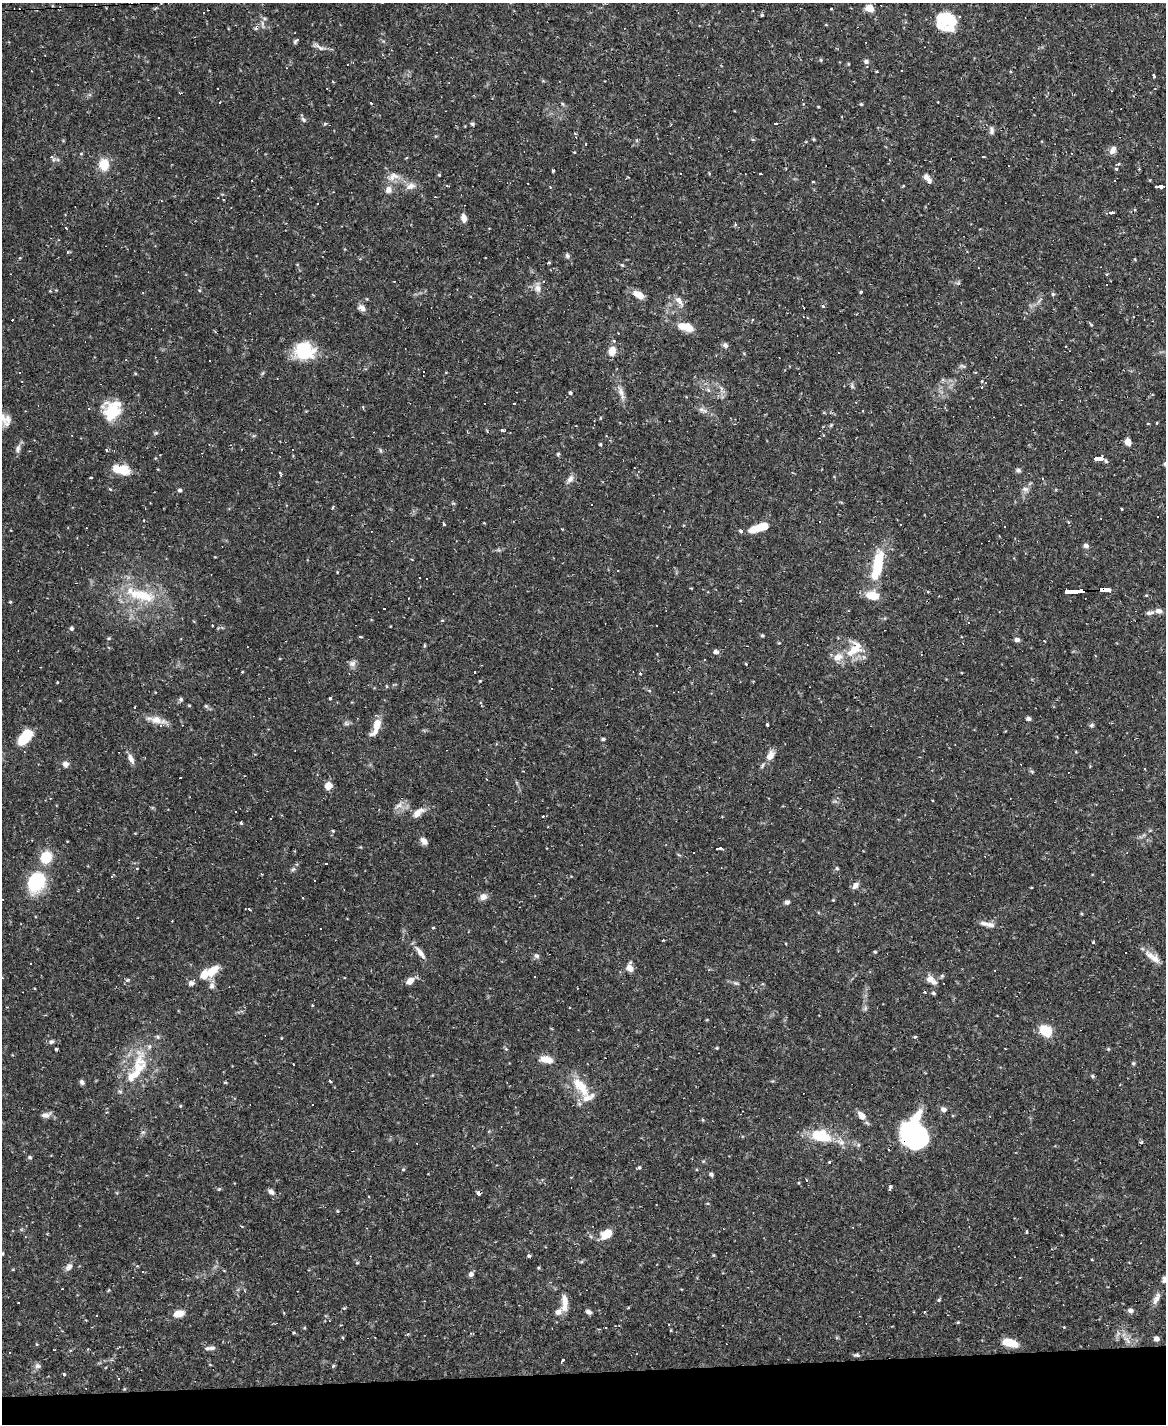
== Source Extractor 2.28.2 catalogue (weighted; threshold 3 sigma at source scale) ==
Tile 10 of 4 x 3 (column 2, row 3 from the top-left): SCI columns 1165-2328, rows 238-1659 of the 4655 x 4634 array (HDU 1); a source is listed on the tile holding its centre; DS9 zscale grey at full resolution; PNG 1168 x 1426 px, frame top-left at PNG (2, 3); no overlay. Shown black and unused: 4% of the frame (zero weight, under 2 of 3 exposures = <1% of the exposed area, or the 3 px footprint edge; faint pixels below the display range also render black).
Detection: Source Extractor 2.28.2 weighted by HDU 2 'WHT'; one run over the whole footprint, this tile lists its part. Background 0.12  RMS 0.0033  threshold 0.0147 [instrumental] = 3 sigma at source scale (4.5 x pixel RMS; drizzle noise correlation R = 1.50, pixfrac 1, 0.05/0.05 arcsec/px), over >= 5 px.
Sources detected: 358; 3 inside a brighter object's white glare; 62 cosmic-ray / hot-pixel residue — not listed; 19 inside a brighter listed object's ellipse — not listed separately; the other 274 listed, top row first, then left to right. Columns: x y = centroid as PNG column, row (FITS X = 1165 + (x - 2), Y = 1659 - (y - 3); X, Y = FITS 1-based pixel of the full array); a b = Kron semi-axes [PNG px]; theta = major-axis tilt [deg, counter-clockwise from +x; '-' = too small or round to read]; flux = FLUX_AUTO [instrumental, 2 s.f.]
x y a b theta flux
869 8 5 5 - 8.6
208 10 2 2 - 0.24
762 15 4 3 - 0.37
952 22 21 12 67 6.1
262 24 13 4 -83 1
296 41 9 4 49 0.63
320 47 16 6 -28 1.6
821 60 5 3 - 0.36
866 61 7 6 - 0.9
848 64 4 3 - 0.3
877 71 3 2 - 0.33
1153 75 4 3 - 0.55
180 93 3 3 - 0.29
219 103 3 2 - 0.3
563 104 6 3 -70 0.42
861 104 4 4 - 0.34
818 107 4 2 - 0.24
303 120 8 5 -49 0.72
325 123 4 4 - 0.53
775 123 4 3 - 13
472 124 5 4 - 0.49
992 130 10 6 -81 1
576 137 4 3 - 0.26
586 144 2 2 - 0.33
1112 151 11 6 66 1.9
52 157 9 5 -48 1
104 164 12 10 -89 6.3
1118 164 3 3 - 0.63
1116 169 4 3 - 0.43
1139 169 4 3 - 0.27
553 170 3 3 - 0.42
761 174 3 3 - 1.3
439 175 4 4 - 0.31
393 176 17 10 16 3
927 178 14 6 -52 1.8
1114 180 3 2 - 0.45
813 182 3 2 - 0.34
411 186 15 8 24 2.2
447 186 4 3 - 0.33
1158 186 5 3 - 26
388 189 10 7 88 1.8
1110 213 4 3 - 26
464 218 9 6 -81 1.9
735 224 4 4 - 0.43
66 228 3 3 - 0.85
67 252 5 3 - 0.31
967 252 3 3 - 0.28
567 256 7 6 - 0.71
548 263 4 3 - 0.36
622 265 5 4 - 0.42
978 268 3 2 - 0.23
958 283 5 5 - 0.52
538 288 15 9 -86 2.1
199 290 5 3 - 0.29
861 292 3 3 - 0.45
1053 294 5 4 - 0.44
639 295 12 6 -30 3.9
679 301 16 7 -55 2.1
823 306 4 4 - 0.48
362 308 8 6 -46 1.9
688 328 10 8 -39 4.3
216 332 4 3 - 0.32
725 345 7 6 - 1
304 351 20 18 2 15
612 351 12 9 71 3.2
838 353 2 2 - 0.26
963 366 10 3 -23 0.57
424 372 3 3 - 8.3
135 373 4 4 - 0.34
852 386 8 5 -66 0.68
721 388 7 4 -71 0.77
981 388 3 3 - 2.3
621 392 14 7 -76 2.1
570 393 5 4 - 0.55
856 402 3 3 - 0.27
514 404 3 2 - 0.35
363 407 5 2 - 0.27
702 409 13 5 -25 1.5
112 412 20 18 -17 11
3 417 29 9 -70 3.3
600 418 5 3 - 0.25
1157 423 3 2 - 0.32
1148 424 4 3 - 0.22
831 425 5 4 - 0.38
502 430 5 3 - 0.38
156 433 6 4 -17 0.41
1128 442 7 6 - 2.5
600 444 4 3 - 0.36
18 449 13 7 76 1.4
380 450 6 4 -71 0.46
106 451 4 3 - 1.3
1096 459 7 3 14 29
122 470 19 9 -12 7.3
1018 470 6 5 - 0.85
281 475 4 3 - 1.3
637 475 4 3 - 0.27
91 478 3 3 - 0.59
570 479 11 7 58 1.6
110 489 4 3 - 0.33
1025 489 10 6 -1 1.2
180 490 5 5 - 0.62
453 503 6 3 -18 0.36
1122 509 3 2 - 0.35
144 520 3 2 - 0.2
484 523 3 2 - 0.29
444 524 3 3 - 0.65
1004 526 3 2 - 0.31
759 528 20 7 18 8
562 529 4 3 - 0.22
1086 546 7 5 -15 1
877 568 31 13 72 13
618 571 2 2 - 0.25
426 578 2 2 - 0.33
691 588 3 3 - 0.28
1103 590 9 4 2 51
1076 591 20 4 4 150
928 592 4 3 - 0.32
141 595 46 17 -12 15
1146 595 4 4 - 0.33
10 602 4 3 - 0.34
384 608 3 3 - 0.42
1158 611 8 6 -10 1.4
1150 613 11 5 15 1.1
656 625 2 2 - 0.26
212 626 3 2 - 0.25
71 628 6 5 - 0.68
762 635 4 4 - 0.43
360 636 3 3 - 0.52
109 638 6 4 2 0.43
1017 640 6 5 - 1.1
424 645 6 3 90 0.37
855 649 27 17 46 8
716 652 5 5 - 1.4
352 664 10 8 2 1.3
746 664 3 3 - 0.45
475 671 3 3 - 1.7
242 672 3 2 - 0.35
640 674 4 3 - 0.3
480 681 4 3 - 0.26
57 682 3 2 - 0.27
330 698 3 3 - 0.48
181 699 6 5 - 0.65
481 704 7 3 -76 0.48
189 705 4 3 - 0.33
206 706 6 4 -45 0.5
1028 718 5 5 - 0.86
157 720 27 8 -12 3.8
346 723 8 5 -30 0.73
767 724 3 3 - 0.5
1091 725 7 5 27 0.57
376 726 22 8 68 4.8
25 737 17 9 52 9.5
603 739 4 3 - 0.55
1076 752 3 3 - 0.28
770 756 12 8 58 2.7
131 759 13 6 -67 1.8
65 764 7 7 - 1.4
328 786 6 5 - 4.6
932 800 3 2 - 0.28
399 805 12 7 30 1.9
236 812 2 2 - 0.28
418 812 18 8 37 2.5
543 816 3 3 - 0.43
241 823 4 4 - 0.39
333 831 4 4 - 0.31
424 841 10 6 -43 1.7
719 848 3 3 - 25
46 857 11 10 - 9.2
326 864 3 2 - 0.29
837 868 5 4 - 0.42
293 869 6 5 - 0.61
314 880 2 2 - 0.28
36 882 18 13 59 24
855 885 9 6 51 1.4
483 897 9 8 - 1.7
303 898 3 2 - 0.24
833 900 4 3 - 0.28
787 902 6 5 - 0.81
249 908 3 3 - 5.9
138 918 2 2 - 0.25
985 924 14 7 -7 1.7
433 927 4 3 - 0.29
663 940 3 3 - 0.29
1093 942 3 3 - 0.77
875 952 4 4 - 0.38
420 953 20 6 -54 2.3
1150 955 17 9 -46 2.9
537 956 7 6 - 0.83
630 968 9 7 -82 2.7
213 970 17 9 44 5.1
942 976 6 5 - 0.5
535 977 3 3 - 5
930 979 9 8 - 2.2
127 980 6 5 - 0.51
410 981 10 7 38 2.4
191 983 8 6 25 1.1
736 983 8 5 -25 0.69
212 986 9 7 84 1.4
924 992 3 3 - 0.44
933 993 5 4 - 0.5
865 1009 7 4 19 0.55
707 1020 4 3 - 0.27
1046 1031 12 10 -34 8
915 1037 5 3 - 0.36
281 1038 4 2 - 0.2
51 1041 7 6 - 0.81
717 1048 4 3 - 0.32
1005 1048 3 2 - 0.21
56 1049 3 3 - 0.46
506 1049 5 4 - 0.39
1108 1049 5 4 - 0.36
546 1059 16 8 -8 3.4
1133 1063 6 5 - 0.43
294 1064 3 3 - 0.79
137 1070 64 18 73 16
1093 1076 6 4 -89 0.44
82 1082 6 5 - 0.88
580 1086 28 11 -51 8.4
180 1106 4 4 - 0.29
943 1109 8 6 -21 1.1
46 1115 13 7 9 1.5
862 1116 10 7 -45 2.7
915 1134 26 21 -41 59
821 1136 24 13 -17 11
1141 1142 4 4 - 0.51
858 1145 6 5 - 0.66
30 1157 5 5 - 0.52
830 1162 3 3 - 0.99
639 1167 5 5 - 0.48
403 1169 5 4 - 0.39
711 1174 5 4 - 0.61
806 1180 3 3 - 0.29
890 1187 6 3 76 0.58
219 1189 6 3 44 0.36
271 1192 9 6 -34 1.2
479 1193 4 4 - 1.4
656 1204 2 2 - 0.17
337 1211 5 3 - 0.29
607 1234 10 7 31 6.7
2 1253 4 3 - 0.33
714 1255 6 4 -89 0.33
529 1256 4 3 - 0.8
1092 1259 3 2 - 0.24
357 1263 5 3 - 0.25
69 1266 11 7 44 1.4
538 1268 4 4 - 0.37
471 1274 6 6 - 1
1164 1279 8 5 86 0.97
62 1289 2 2 - 0.21
1157 1297 14 7 59 1.8
565 1300 18 8 -81 2.8
939 1300 5 4 - 0.43
18 1303 3 2 - 0.28
344 1308 5 4 - 0.34
1130 1310 7 6 - 1
558 1312 12 8 28 2
588 1312 7 5 -28 1
924 1312 3 3 - 2
178 1314 9 6 12 4.9
958 1322 5 3 - 0.34
1064 1327 3 3 - 0.24
294 1333 4 3 - 0.34
342 1337 4 3 - 0.33
1156 1339 5 5 - 1.4
1127 1340 12 5 -47 1.5
1010 1343 16 7 -16 6
36 1344 5 3 - 0.28
212 1348 9 6 -5 0.98
857 1355 8 4 -5 0.62
563 1361 3 3 - 2.8
37 1366 8 7 - 1
333 1366 6 3 46 0.36
64 1374 3 3 - 0.78
118 1378 3 2 - 0.31
Overlapping masked pixels (flux is a lower limit): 4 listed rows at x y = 1103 590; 1076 591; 915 1134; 479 1193
Isophote crosses this tile's border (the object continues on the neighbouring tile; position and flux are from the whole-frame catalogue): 3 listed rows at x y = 3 417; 2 1253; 1164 1279